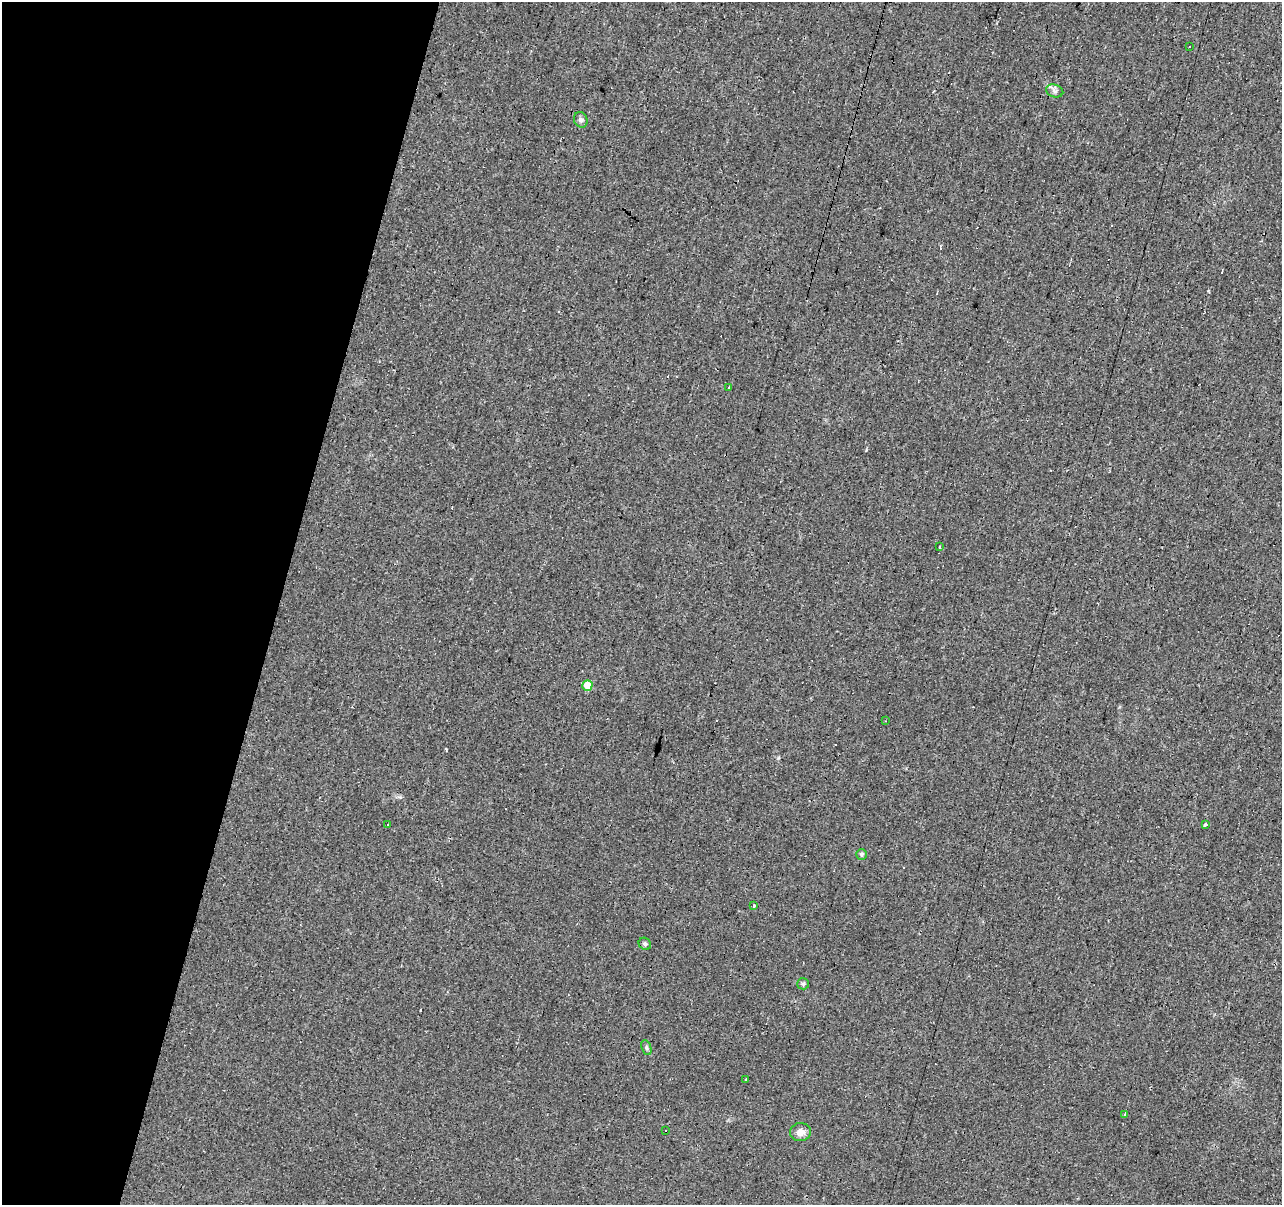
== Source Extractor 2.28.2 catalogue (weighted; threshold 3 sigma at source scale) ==
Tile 9 of 4 x 4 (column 1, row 3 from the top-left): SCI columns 5-1284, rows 1482-2684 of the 5124 x 5307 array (HDU 1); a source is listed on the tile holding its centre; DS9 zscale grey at full resolution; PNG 1284 x 1207 px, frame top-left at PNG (2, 2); each listed source drawn as its Kron ellipse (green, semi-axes under 4 px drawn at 4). Shown black and unused: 22% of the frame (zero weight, under 2 of 3 exposures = <1% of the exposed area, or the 3 px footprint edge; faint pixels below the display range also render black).
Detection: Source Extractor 2.28.2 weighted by HDU 2 'WHT'; one run over the whole footprint, this tile lists its part. Background 0.033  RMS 0.0074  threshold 0.0335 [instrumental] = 3 sigma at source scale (4.5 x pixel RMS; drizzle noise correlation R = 1.50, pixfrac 1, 0.0396/0.0396 arcsec/px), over >= 5 px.
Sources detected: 30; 12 cosmic-ray / hot-pixel residue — neither listed nor drawn; the other 18 listed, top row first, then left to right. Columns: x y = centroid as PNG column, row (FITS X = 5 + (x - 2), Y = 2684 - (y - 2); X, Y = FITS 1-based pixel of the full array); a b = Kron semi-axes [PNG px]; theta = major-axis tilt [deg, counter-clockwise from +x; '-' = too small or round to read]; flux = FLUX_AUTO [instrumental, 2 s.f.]
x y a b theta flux
1189 46 3 3 - 2.5
1055 91 9 6 -15 2.3
581 120 8 6 -64 2.1
729 387 3 2 - 0.85
940 547 3 3 - 2.3
587 685 5 5 - 13
885 721 4 2 - 0.5
387 825 3 3 - 3.1
1205 825 3 3 - 12
861 854 5 5 - 1.6
754 906 3 3 - 2
645 944 6 5 - 1.6
803 984 6 5 - 1.3
646 1048 8 4 -71 1.4
746 1079 3 2 - 0.96
1125 1114 3 3 - 1.1
666 1130 3 2 - 1.2
801 1132 10 9 - 5.4
Unlisted compact peaks at least as high as the median listed source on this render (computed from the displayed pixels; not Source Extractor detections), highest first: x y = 778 758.